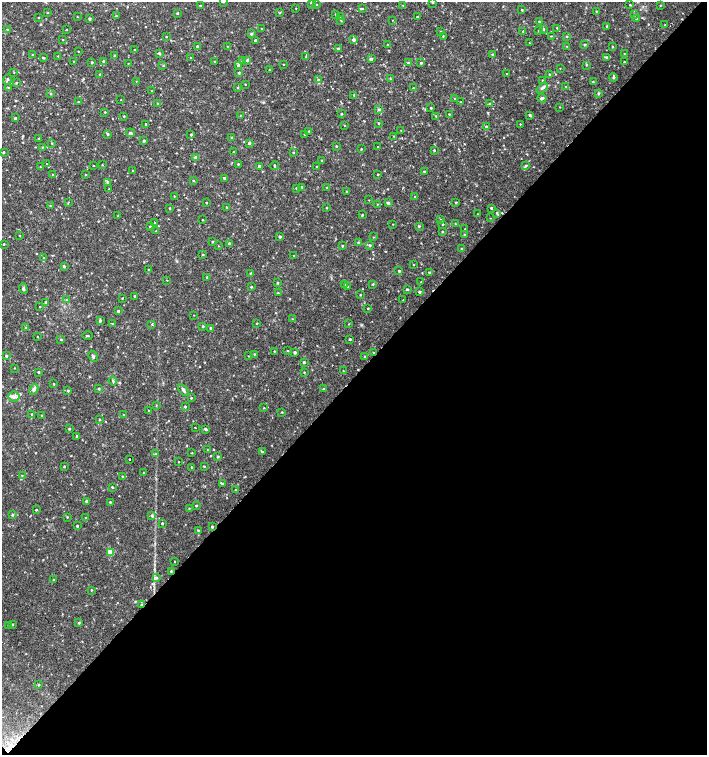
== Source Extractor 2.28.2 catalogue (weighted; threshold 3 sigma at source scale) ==
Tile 15 of 4 x 4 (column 3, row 4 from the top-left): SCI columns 3045-4453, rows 1-1506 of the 6023 x 6029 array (HDU 1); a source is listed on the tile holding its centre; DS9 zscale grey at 2 x 2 block average (1 PNG px = mean of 2 x 2 image px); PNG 709 x 757 px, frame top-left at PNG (2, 2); each listed source drawn as its Kron ellipse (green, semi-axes under 4 px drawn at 4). Shown black and unused: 50% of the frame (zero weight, under 2 of 3 exposures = <1% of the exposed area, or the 3 px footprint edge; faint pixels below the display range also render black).
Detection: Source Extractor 2.28.2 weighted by HDU 2 'WHT'; one run over the whole footprint, this tile lists its part. Background 0.0332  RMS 0.0036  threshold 0.0164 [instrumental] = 3 sigma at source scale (4.5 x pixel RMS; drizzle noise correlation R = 1.50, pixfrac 1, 0.0396/0.0396 arcsec/px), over >= 5 px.
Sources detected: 342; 3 cosmic-ray / hot-pixel residue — neither listed nor drawn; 1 coinciding with a brighter row at this scale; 5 inside a brighter listed object's ellipse — not listed separately; the other 333 listed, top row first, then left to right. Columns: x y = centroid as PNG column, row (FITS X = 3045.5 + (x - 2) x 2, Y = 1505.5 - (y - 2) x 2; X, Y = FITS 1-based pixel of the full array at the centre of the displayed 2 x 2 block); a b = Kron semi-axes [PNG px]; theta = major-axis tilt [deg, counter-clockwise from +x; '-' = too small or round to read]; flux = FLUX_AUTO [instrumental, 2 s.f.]
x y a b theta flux
223 2 3 2 - 0.77
311 3 3 3 - 0.96
433 3 3 2 - 0.66
316 5 2 2 - 0.46
403 5 3 2 - 0.39
630 5 2 2 - 0.51
660 5 2 2 - 0.42
200 6 2 2 - 0.94
296 8 2 2 - 0.28
362 8 3 2 - 0.65
522 10 3 2 - 0.58
596 11 2 2 - 0.44
48 13 3 2 - 0.45
177 13 3 2 - 0.69
280 13 3 2 - 0.5
336 14 3 2 - 0.97
635 14 3 2 - 0.67
116 16 3 2 - 0.56
340 16 3 2 - 0.5
77 17 2 2 - 0.38
417 17 2 2 - 0.73
38 18 2 2 - 0.44
89 19 3 3 - 1.1
636 19 3 2 - 0.89
392 20 2 2 - 0.31
341 21 3 2 - 0.54
539 22 3 2 - 1.1
665 25 2 2 - 0.62
607 26 4 2 - 0.71
262 28 2 2 - 0.67
557 28 3 3 - 0.72
67 29 2 2 - 0.35
543 29 3 3 - 1
7 30 3 2 - 0.66
523 31 2 2 - 0.41
539 31 2 2 - 0.55
441 32 3 3 - 0.69
251 34 3 3 - 1.2
443 36 2 2 - 0.45
551 36 3 2 - 0.43
567 36 3 2 - 0.62
166 37 2 2 - 0.49
63 40 2 2 - 0.39
255 40 2 2 - 1.1
354 40 4 3 - 1.7
529 43 3 2 - 0.36
388 45 2 2 - 0.52
584 45 3 3 - 0.77
197 46 2 2 - 0.9
228 46 3 2 - 0.36
567 46 2 2 - 0.4
612 47 3 2 - 0.47
338 49 3 3 - 1.4
134 50 2 2 - 0.41
78 51 2 2 - 0.43
159 53 3 2 - 1.2
624 54 2 2 - 0.42
33 55 3 3 - 0.75
114 55 2 2 - 0.67
493 55 3 3 - 1.3
58 56 2 2 - 0.33
305 57 3 2 - 0.44
606 57 4 3 - 0.87
43 58 2 2 - 1
191 58 2 2 - 0.47
371 59 3 3 - 1.3
247 60 3 3 - 0.86
104 61 3 2 - 0.99
242 61 3 2 - 0.37
74 62 3 2 - 0.85
92 62 2 2 - 0.99
214 62 3 2 - 0.45
624 62 2 2 - 0.58
128 63 2 2 - 0.35
408 63 3 3 - 1.3
421 63 3 2 - 0.92
283 64 2 2 - 0.36
586 65 3 2 - 0.64
163 66 3 2 - 0.54
238 66 3 3 - 1.4
560 68 2 2 - 0.27
269 70 3 2 - 0.44
14 72 2 2 - 0.38
239 73 3 3 - 1
99 74 2 2 - 0.49
507 74 2 2 - 0.41
550 74 3 2 - 0.65
613 77 4 3 - 1.4
7 79 5 3 - 1.3
390 79 3 2 - 0.48
318 80 3 3 - 1.1
542 80 2 2 - 0.48
136 81 2 2 - 0.29
593 82 2 2 - 0.65
16 83 3 2 - 0.72
245 84 2 2 - 0.51
565 87 2 2 - 0.55
9 88 3 3 - 0.82
238 88 3 2 - 0.59
413 88 2 2 - 0.33
542 88 6 4 40 2
152 91 3 2 - 0.4
598 93 3 3 - 0.86
51 94 3 3 - 0.8
354 95 3 2 - 0.59
542 98 4 3 - 1.7
455 99 3 2 - 0.51
121 100 2 2 - 0.32
78 102 3 2 - 0.67
460 102 2 2 - 0.4
157 103 2 2 - 0.44
490 104 3 2 - 0.87
560 107 2 2 - 0.38
431 108 2 2 - 0.57
379 109 3 3 - 1.1
105 112 2 2 - 0.52
341 114 3 2 - 0.83
449 114 2 2 - 0.55
240 115 2 2 - 0.31
530 115 3 2 - 1.1
124 116 2 2 - 0.63
436 116 2 2 - 0.5
15 118 3 2 - 1
379 123 3 2 - 0.5
146 124 2 2 - 0.81
520 124 2 2 - 0.43
345 125 3 2 - 0.36
486 127 3 3 - 1.1
401 130 2 2 - 0.44
309 131 3 2 - 0.45
130 133 4 3 - 1.1
108 134 3 2 - 1.1
304 134 3 2 - 0.57
191 135 3 2 - 1
394 136 2 2 - 0.47
39 138 3 2 - 0.47
232 138 2 2 - 1.1
144 141 3 2 - 0.83
52 143 3 2 - 0.43
249 143 3 3 - 1.5
336 146 3 2 - 0.7
42 147 2 2 - 0.42
378 147 2 2 - 0.54
361 149 2 2 - 0.46
434 150 2 2 - 0.7
3 152 3 2 - 0.87
233 152 3 2 - 0.43
293 152 2 2 - 0.79
196 157 4 3 - 2.1
322 161 2 2 - 0.75
47 163 2 2 - 0.34
238 164 2 2 - 0.62
102 165 2 2 - 0.47
93 166 3 2 - 0.35
259 166 3 3 - 1.6
274 166 4 2 - 0.7
526 166 4 3 - 1.1
40 167 2 2 - 0.37
317 167 2 2 - 1.1
133 171 2 2 - 0.55
424 171 2 2 - 0.57
52 174 2 2 - 0.56
378 174 2 2 - 0.61
86 175 2 2 - 0.43
224 178 3 3 - 1.1
193 180 2 2 - 0.49
107 182 4 3 - 1.2
302 187 2 2 - 0.68
296 188 2 2 - 0.83
327 188 2 2 - 0.4
109 189 3 2 - 0.6
347 192 2 2 - 0.9
174 196 3 2 - 0.39
415 197 2 2 - 0.48
369 200 2 2 - 0.31
68 202 3 2 - 0.44
456 202 2 2 - 0.83
206 203 2 2 - 0.6
388 203 3 3 - 1.5
377 204 2 2 - 0.39
50 206 2 2 - 0.46
227 207 3 2 - 0.77
170 208 3 2 - 0.64
327 208 3 2 - 0.54
491 208 3 2 - 0.9
497 213 3 3 - 0.95
478 214 3 2 - 0.53
118 215 2 2 - 0.4
362 215 3 2 - 0.65
490 218 2 2 - 0.38
202 220 2 2 - 0.44
441 220 3 3 - 1
155 223 2 2 - 0.44
455 223 2 2 - 0.39
393 224 2 2 - 0.31
442 224 2 2 - 0.68
150 226 2 2 - 0.84
419 226 3 3 - 0.77
465 229 2 2 - 0.41
156 231 2 2 - 0.32
442 232 3 3 - 0.66
465 234 3 2 - 0.67
19 235 2 2 - 0.39
280 237 3 2 - 1.1
373 237 3 2 - 0.4
212 242 2 2 - 0.61
358 242 3 2 - 0.65
229 243 3 2 - 0.81
4 244 2 2 - 0.68
370 245 3 3 - 1.1
218 246 3 2 - 0.33
342 246 2 2 - 0.97
462 249 3 3 - 1.1
203 254 3 2 - 0.6
293 256 2 2 - 0.3
44 258 3 2 - 0.47
413 265 2 2 - 0.38
64 266 3 2 - 1
149 270 3 2 - 0.69
399 271 2 2 - 0.92
250 273 3 2 - 0.49
429 273 3 3 - 1
207 277 2 2 - 0.76
167 280 2 2 - 0.38
421 282 2 2 - 0.37
277 283 3 2 - 0.63
344 284 3 2 - 0.75
373 284 3 2 - 0.61
251 287 3 2 - 0.78
347 287 3 3 - 0.91
23 289 5 3 - 1.3
407 289 3 2 - 0.84
419 292 3 2 - 1.2
278 293 3 2 - 0.5
360 295 3 2 - 0.56
135 296 3 2 - 1.2
122 298 3 2 - 0.43
66 300 3 2 - 0.49
403 300 2 2 - 0.39
46 302 2 2 - 1.2
40 306 2 2 - 0.38
368 308 3 2 - 0.5
118 311 3 2 - 1
194 315 2 2 - 0.3
292 319 2 2 - 0.5
100 320 4 4 - 1.7
112 323 3 2 - 0.46
257 323 2 2 - 0.53
152 324 3 2 - 0.83
349 324 2 2 - 0.36
203 326 3 3 - 0.84
26 327 2 2 - 0.46
211 328 3 3 - 0.93
87 336 5 2 - 0.8
37 337 2 2 - 0.34
350 339 2 2 - 0.93
61 340 2 2 - 0.64
274 351 3 2 - 0.39
288 351 3 2 - 0.49
295 352 3 3 - 1.5
373 352 2 2 - 0.41
254 354 2 2 - 0.48
6 356 2 2 - 1.2
93 356 6 3 -62 1.3
248 356 2 2 - 0.33
365 357 3 2 - 0.89
304 362 2 2 - 1.2
14 368 2 2 - 0.36
343 371 2 2 - 0.5
39 372 2 2 - 0.85
304 372 3 2 - 0.48
113 381 4 3 - 1
54 384 2 2 - 0.66
34 389 6 4 62 2.3
99 389 2 2 - 0.84
324 389 3 3 - 0.91
183 390 6 3 -55 2.2
68 391 2 2 - 0.84
14 397 5 5 - 2.7
191 398 2 2 - 0.64
156 405 3 2 - 0.44
185 406 2 2 - 1
264 408 2 2 - 0.44
148 410 2 2 - 0.32
282 412 3 2 - 0.55
32 414 2 2 - 0.9
42 415 3 2 - 0.59
124 415 3 2 - 0.72
99 420 3 2 - 0.63
195 428 2 2 - 0.45
69 429 2 2 - 0.75
205 429 3 2 - 0.94
77 436 2 2 - 0.86
208 450 2 2 - 0.47
262 452 3 2 - 0.7
192 453 2 2 - 0.4
156 454 3 2 - 0.72
218 456 3 2 - 0.89
130 459 2 2 - 3.5
178 462 2 2 - 0.34
64 466 2 2 - 0.74
204 466 3 2 - 0.54
192 467 2 2 - 0.63
144 472 3 2 - 0.31
22 476 3 2 - 0.45
123 477 3 3 - 0.79
223 484 3 3 - 0.95
112 487 2 2 - 0.81
236 490 3 3 - 0.68
86 501 3 3 - 1.1
110 502 3 2 - 0.67
196 506 2 2 - 0.76
189 508 2 2 - 0.38
36 510 2 2 - 0.54
12 515 3 3 - 0.84
152 516 4 3 - 0.99
67 517 3 2 - 0.49
86 518 2 2 - 0.34
162 523 2 2 - 0.74
77 526 2 2 - 0.78
212 527 3 3 - 1.1
198 530 3 2 - 0.76
110 552 3 3 - 14
174 561 2 2 - 0.57
171 571 3 3 - 0.65
156 578 4 3 - 1.2
53 580 3 2 - 0.76
91 590 2 2 - 0.55
142 605 3 3 - 0.97
79 623 3 3 - 0.74
13 624 3 2 - 0.42
8 625 3 2 - 0.31
38 685 3 2 - 0.61
Overlapping masked pixels (flux is a lower limit): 1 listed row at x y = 142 605
Isophote crosses this tile's border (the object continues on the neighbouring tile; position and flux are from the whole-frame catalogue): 1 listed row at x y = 223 2
Diffuse or blended objects may show on this block-average render without a row.